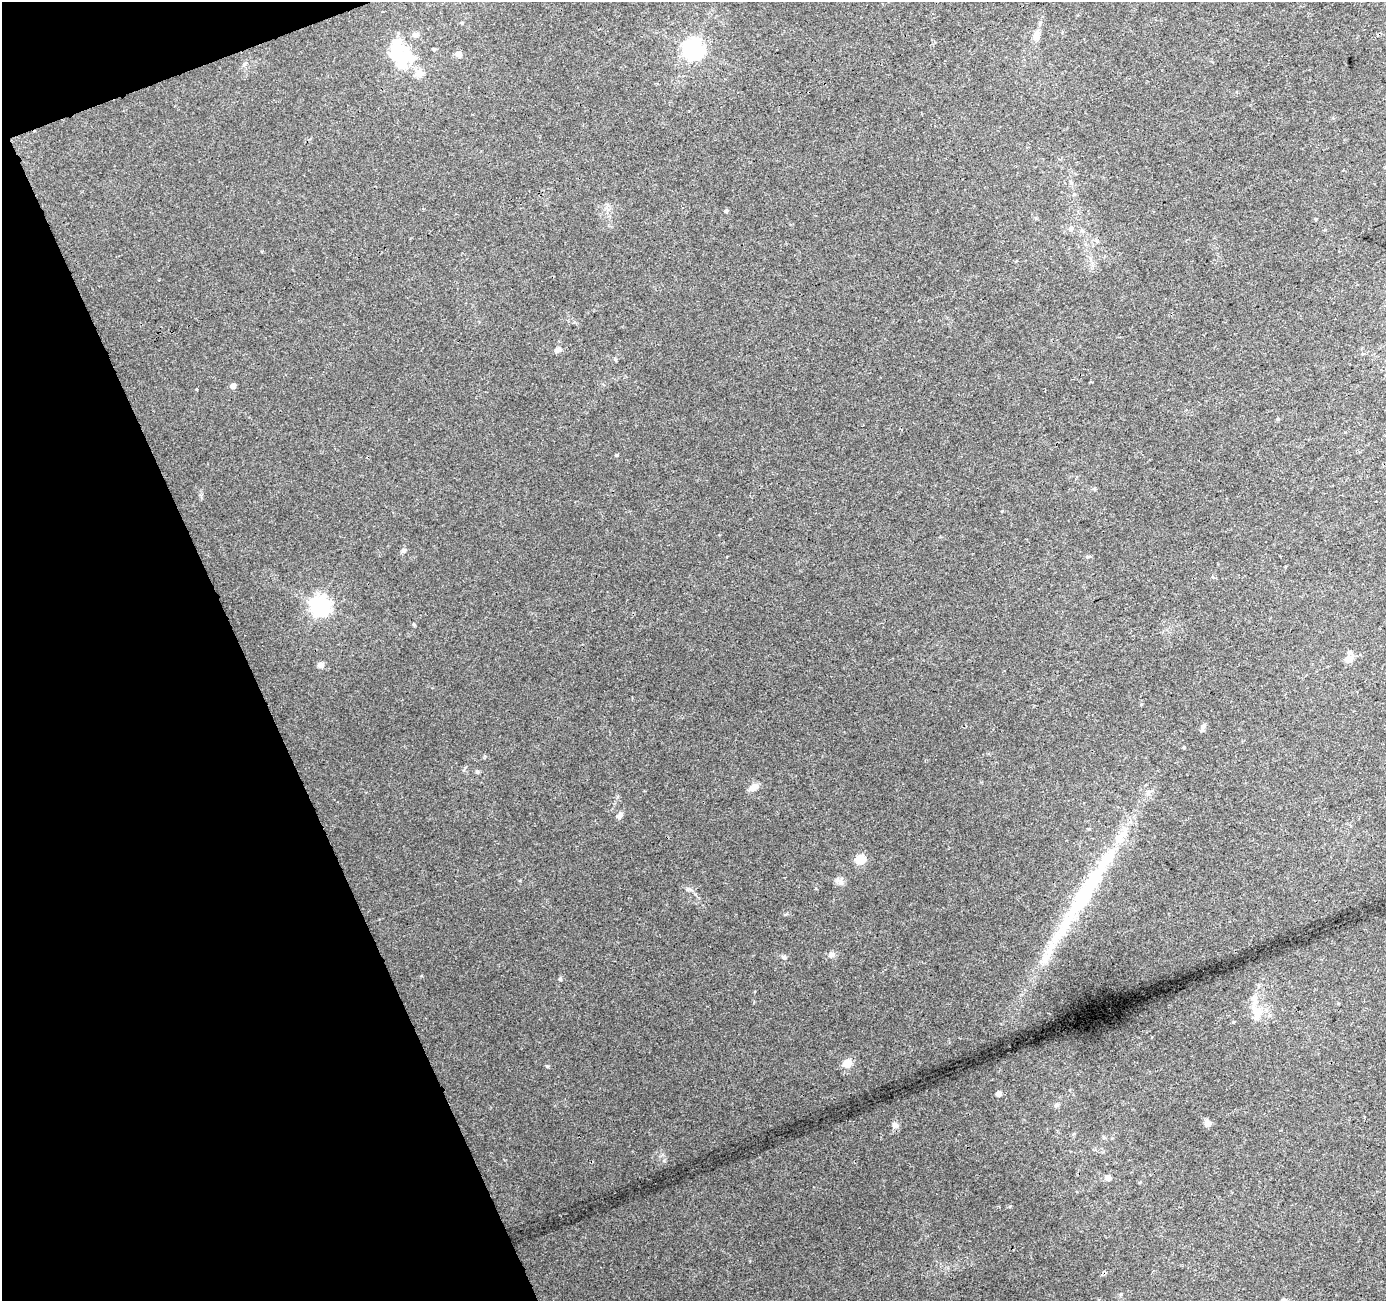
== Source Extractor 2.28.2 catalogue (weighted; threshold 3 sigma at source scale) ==
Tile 5 of 4 x 4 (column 1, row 2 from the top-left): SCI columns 55-1438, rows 2706-4004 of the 5646 x 5464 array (HDU 1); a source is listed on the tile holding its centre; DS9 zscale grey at full resolution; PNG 1388 x 1303 px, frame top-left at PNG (2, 2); no overlay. Shown black and unused: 19% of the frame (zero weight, under 3 of 4 exposures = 5% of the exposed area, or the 3 px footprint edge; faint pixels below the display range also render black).
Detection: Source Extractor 2.28.2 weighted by HDU 2 'WHT'; one run over the whole footprint, this tile lists its part. Background 0.0269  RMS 0.0036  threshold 0.0163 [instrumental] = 3 sigma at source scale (4.5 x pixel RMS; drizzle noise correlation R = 1.50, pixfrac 1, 0.0396/0.0396 arcsec/px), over >= 5 px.
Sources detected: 46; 4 inside a brighter object's white glare — not listed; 3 inside a brighter listed object's ellipse — not listed separately; the other 39 listed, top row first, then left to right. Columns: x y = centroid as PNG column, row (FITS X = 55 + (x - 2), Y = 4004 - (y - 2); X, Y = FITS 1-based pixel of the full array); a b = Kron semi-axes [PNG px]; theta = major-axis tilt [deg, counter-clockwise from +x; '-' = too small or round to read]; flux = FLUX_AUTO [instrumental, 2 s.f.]
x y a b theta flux
462 23 5 3 - 0.28
1036 36 12 8 82 2.6
434 49 4 4 - 0.51
694 49 7 7 - 170
458 54 5 5 - 2.8
408 56 27 21 -86 14
244 64 6 5 - 0.7
726 211 5 4 - 0.64
1315 219 5 3 - 0.31
1071 228 7 7 - 1.3
556 350 11 5 34 0.96
233 386 5 4 - 2
616 455 4 4 - 0.49
404 550 6 6 - 0.91
320 606 7 7 - 180
414 624 5 4 - 0.41
1350 652 7 5 -14 0.79
1349 659 7 7 - 3.5
321 665 5 5 - 2.3
1203 727 9 6 76 1.2
1184 747 4 3 - 0.31
477 772 6 5 - 0.7
754 787 11 7 31 2.7
620 815 9 6 37 1.2
860 859 5 5 - 18
839 881 14 6 -36 1.6
1082 897 149 19 58 55
831 955 8 7 - 1.2
784 957 7 5 -18 0.84
560 979 5 5 - 0.61
1257 1012 24 14 -78 6.8
847 1063 5 5 - 12
547 1066 5 3 - 0.43
998 1094 5 5 - 2.2
1056 1105 7 5 1 0.79
1208 1123 10 7 -70 1.4
895 1125 10 8 -44 1.4
1108 1178 6 5 - 2.2
1284 1300 6 5 - 1.2
Overlapping masked pixels (flux is a lower limit): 1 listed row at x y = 1082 897
Isophote crosses this tile's border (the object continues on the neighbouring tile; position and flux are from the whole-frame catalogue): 1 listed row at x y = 1284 1300
Unlisted compact peaks at least as high as the median listed source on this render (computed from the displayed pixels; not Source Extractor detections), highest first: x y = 664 1161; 1010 1206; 421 976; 485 756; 689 889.